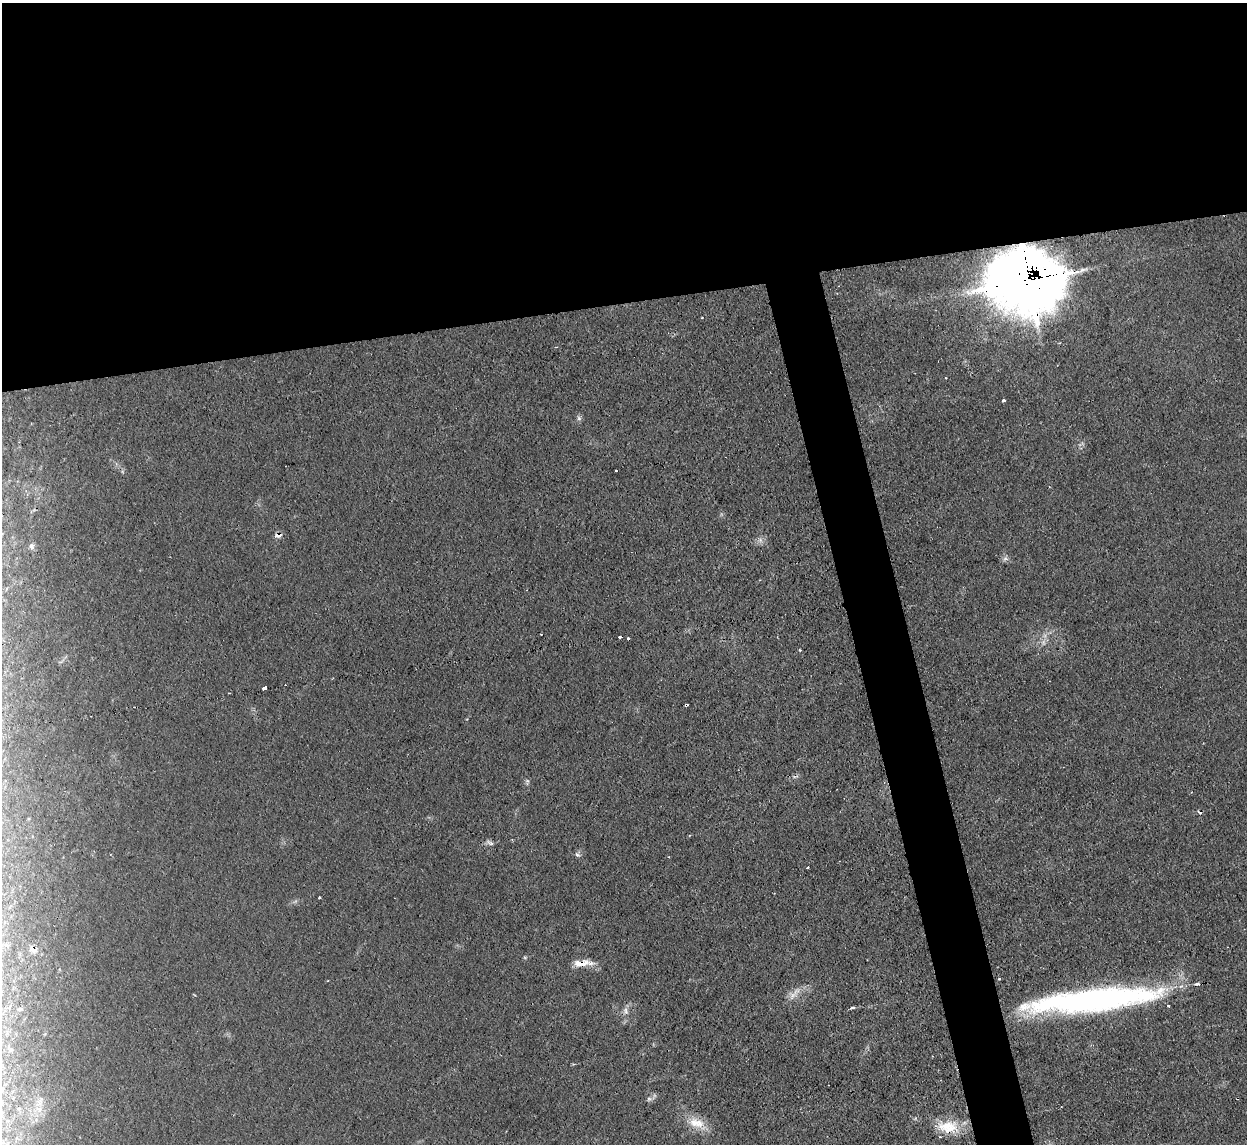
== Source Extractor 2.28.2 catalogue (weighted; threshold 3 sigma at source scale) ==
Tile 2 of 4 x 4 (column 2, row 1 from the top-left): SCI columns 1246-2490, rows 3566-4707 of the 4980 x 4962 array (HDU 1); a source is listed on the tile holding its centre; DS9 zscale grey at full resolution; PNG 1249 x 1146 px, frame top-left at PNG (2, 3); no overlay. Shown black and unused: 30% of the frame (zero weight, under 2 of 3 exposures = <1% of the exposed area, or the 3 px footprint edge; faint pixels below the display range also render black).
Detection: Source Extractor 2.28.2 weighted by HDU 2 'WHT'; one run over the whole footprint, this tile lists its part. Background 0.0276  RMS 0.0044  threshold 0.0199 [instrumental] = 3 sigma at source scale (4.5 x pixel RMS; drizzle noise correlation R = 1.50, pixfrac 1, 0.05/0.05 arcsec/px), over >= 5 px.
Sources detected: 41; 1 too faint to see at this stretch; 7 cosmic-ray / hot-pixel residue — not listed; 2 inside a brighter listed object's ellipse — not listed separately; the other 31 listed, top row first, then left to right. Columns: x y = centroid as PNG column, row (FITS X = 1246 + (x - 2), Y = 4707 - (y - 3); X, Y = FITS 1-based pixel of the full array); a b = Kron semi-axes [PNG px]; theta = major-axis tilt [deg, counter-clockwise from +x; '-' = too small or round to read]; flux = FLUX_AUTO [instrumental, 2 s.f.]
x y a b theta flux
1029 281 27 22 -2 2500
556 347 3 2 - 0.55
945 378 2 2 - 0.38
1004 401 3 3 - 1.9
579 418 7 5 -47 1
278 535 9 6 3 2.1
760 540 7 7 - 1.7
32 546 8 6 -64 1.1
1005 559 8 7 - 1.4
541 634 2 2 - 0.41
620 637 4 3 - 1.2
628 638 3 3 - 1.4
800 650 3 3 - 0.46
265 688 4 3 - 15
229 693 3 2 - 0.47
686 705 4 3 - 2.6
489 843 13 5 -29 1.4
577 855 8 5 -26 1.1
808 867 3 2 - 0.57
319 897 3 2 - 0.48
33 949 10 7 -27 2.9
582 963 24 7 2 6.5
999 979 3 3 - 0.78
794 993 25 9 45 4.5
1094 1000 123 19 6 170
853 1008 4 3 - 1.4
625 1011 12 7 -86 2.3
40 1099 9 4 81 1.3
649 1099 8 6 11 1.3
697 1123 29 13 -24 9.2
948 1127 32 16 -8 13
Overlapping masked pixels (flux is a lower limit): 5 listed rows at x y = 1029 281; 278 535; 686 705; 33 949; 582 963